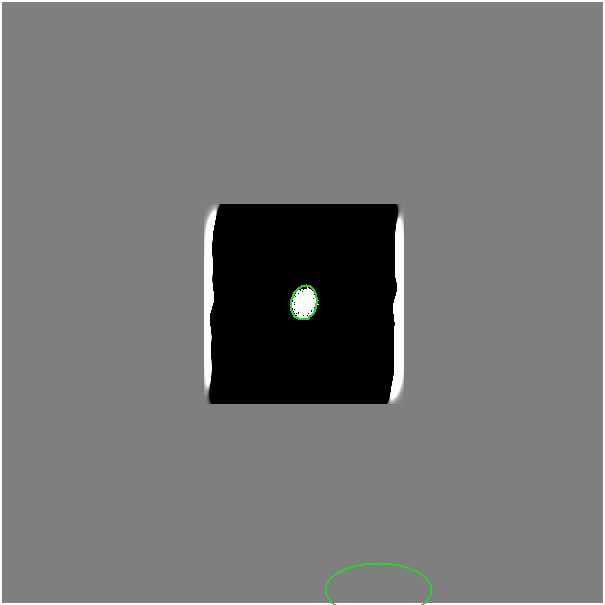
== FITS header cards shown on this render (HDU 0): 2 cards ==
NAXIS1  =                  601
NAXIS2  =                  601

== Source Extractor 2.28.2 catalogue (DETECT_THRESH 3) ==
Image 601 x 601 px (HDU 0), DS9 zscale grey, 1 PNG px = 1 image px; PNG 605 x 605 px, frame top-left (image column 1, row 601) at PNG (2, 2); each listed source drawn as its Kron ellipse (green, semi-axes under 4 px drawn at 4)
Background 0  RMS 6.0e-36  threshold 1.80e-35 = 3 sigma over >= 5 px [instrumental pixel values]
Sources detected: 14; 12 with non-positive FLUX_AUTO (blend fragments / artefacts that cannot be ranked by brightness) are neither listed nor drawn; the other 2 listed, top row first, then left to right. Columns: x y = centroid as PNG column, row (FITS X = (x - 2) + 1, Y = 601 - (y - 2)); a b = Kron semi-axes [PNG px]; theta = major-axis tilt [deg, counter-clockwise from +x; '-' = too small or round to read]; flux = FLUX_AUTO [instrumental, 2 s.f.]
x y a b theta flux
304 303 17 13 77 2.7e+01
378 591 53 27 0 1.7e-10
At the frame edge (FLAGS 8, measured only in part): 1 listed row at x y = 378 591
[12 non-positive-flux detections neither listed nor drawn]